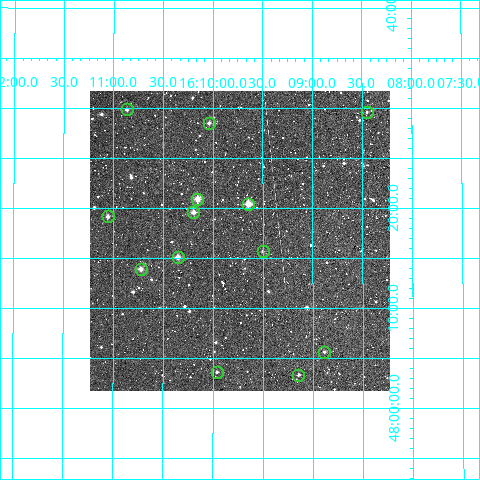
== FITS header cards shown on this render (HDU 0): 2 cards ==
NAXIS1  =                  300
NAXIS2  =                  300

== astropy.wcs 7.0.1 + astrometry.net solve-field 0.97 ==
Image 300 x 300 px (HDU 0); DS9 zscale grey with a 90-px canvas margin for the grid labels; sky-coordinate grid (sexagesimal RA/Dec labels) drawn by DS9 from the SOLVED WCS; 13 Tycho-2 reference stars matched to detected sources circled (green)
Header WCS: RA---TAN/DEC--TAN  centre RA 16:09:44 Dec +48:17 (242.43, +48.28 deg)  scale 6 arcsec/px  FOV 30.0' x 30.0'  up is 0 deg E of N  parity normal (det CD < 0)
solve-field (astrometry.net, Tycho-2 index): VERIFIED the header's WCS against the Tycho-2 star catalogue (verified at 2 index scales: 10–13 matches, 0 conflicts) and refined it, rather than solving blind
Solved WCS: RA---TAN-SIP/DEC--TAN-SIP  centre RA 16:09:44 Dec +48:17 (242.43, +48.28 deg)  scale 6 arcsec/px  FOV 30.0' x 30.0'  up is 0 deg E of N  parity normal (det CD < 0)
The solver's refit moves the header's centre by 0.72 arcsec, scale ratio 1.001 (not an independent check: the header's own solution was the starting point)
Tycho-2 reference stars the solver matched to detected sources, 13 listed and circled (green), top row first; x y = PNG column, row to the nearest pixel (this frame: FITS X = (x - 90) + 1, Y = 300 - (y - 91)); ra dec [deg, ICRS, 3 dp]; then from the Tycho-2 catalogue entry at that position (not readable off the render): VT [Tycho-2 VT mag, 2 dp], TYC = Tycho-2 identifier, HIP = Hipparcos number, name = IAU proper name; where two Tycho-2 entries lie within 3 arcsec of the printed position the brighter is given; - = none
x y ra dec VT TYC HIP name
127 109 242.717 +48.498 11.39 3494-929-1 - -
367 112 242.113 +48.494 12.29 3494-439-1 - -
209 123 242.509 +48.475 11.22 3494-681-1 - -
197 199 242.539 +48.349 9.97 3494-1508-1 - -
248 204 242.412 +48.341 9.62 3494-461-1 - -
193 212 242.548 +48.327 10.63 3494-1468-1 - -
108 216 242.764 +48.319 11.29 3494-994-1 - -
263 251 242.375 +48.262 11.62 3494-1120-1 - -
178 257 242.588 +48.252 10.57 3494-1517-1 - -
141 269 242.680 +48.232 10.60 3494-1002-1 - -
324 352 242.221 +48.094 11.58 3494-1448-1 - -
217 372 242.490 +48.061 11.86 3494-1457-1 - -
298 375 242.286 +48.056 11.60 3494-1544-1 - -